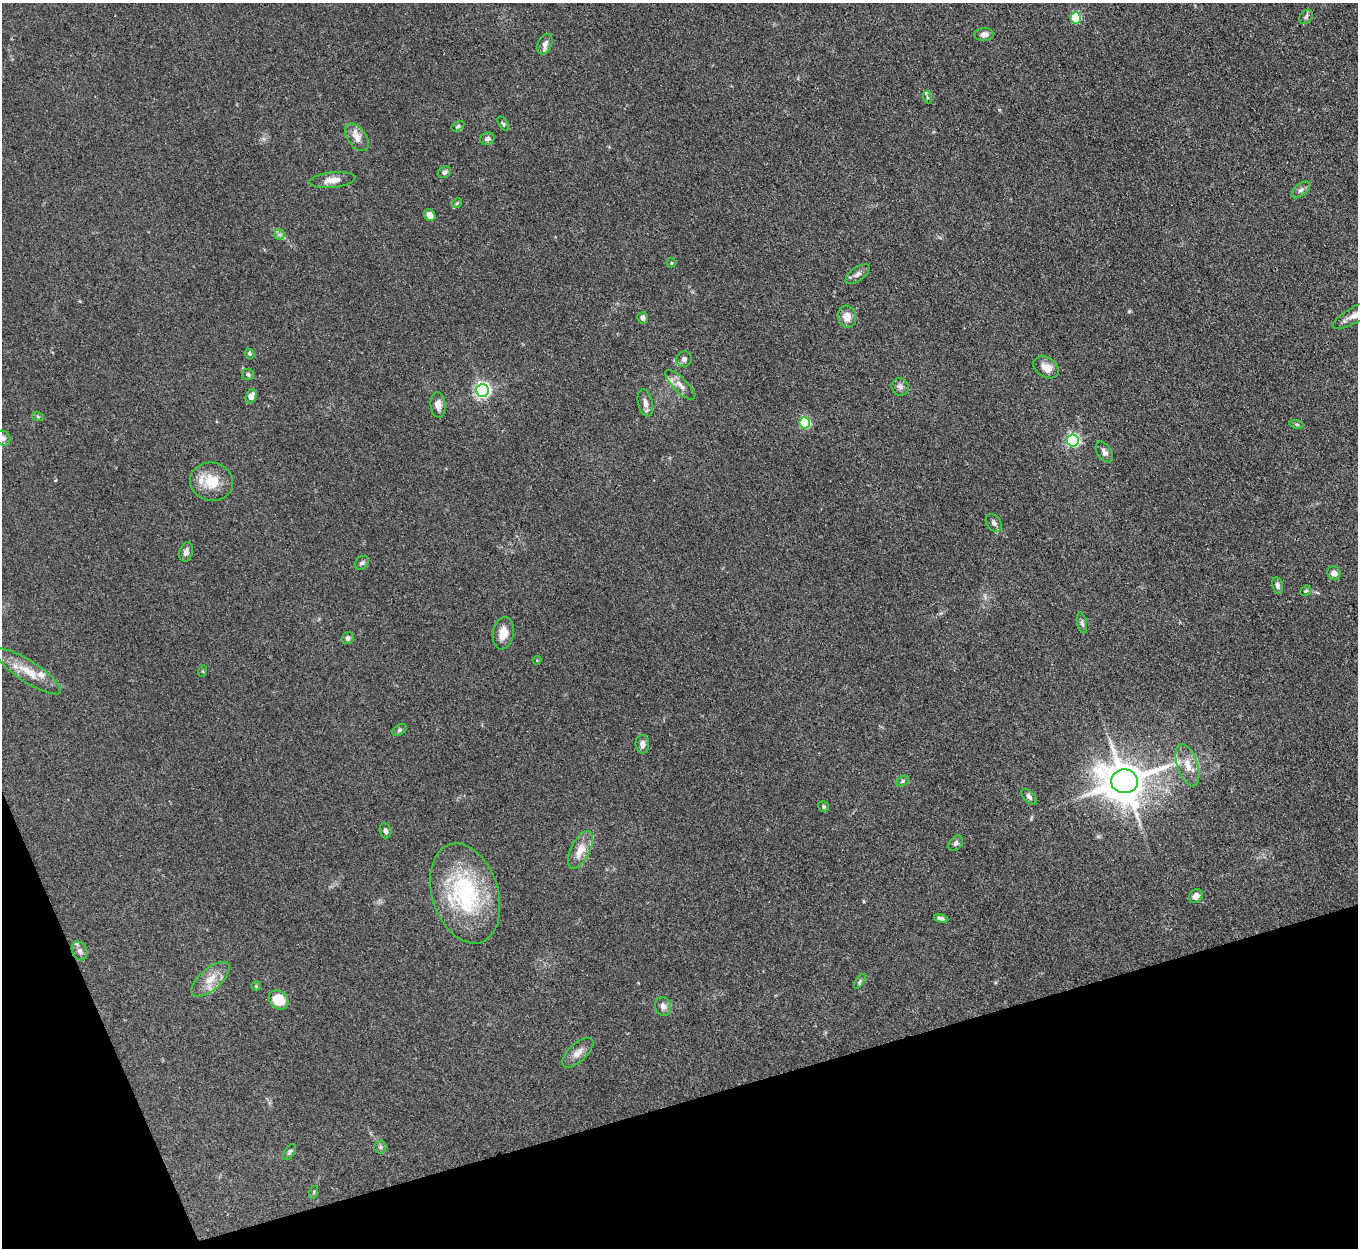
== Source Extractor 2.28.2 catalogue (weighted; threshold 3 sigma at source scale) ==
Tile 14 of 4 x 4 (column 2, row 4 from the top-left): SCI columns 1358-2713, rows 277-1522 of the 5427 x 5413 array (HDU 1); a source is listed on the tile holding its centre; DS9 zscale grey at full resolution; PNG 1360 x 1250 px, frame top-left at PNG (2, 3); each listed source drawn as its Kron ellipse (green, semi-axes under 4 px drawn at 4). Shown black and unused: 15% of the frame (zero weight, under 3 of 4 exposures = <1% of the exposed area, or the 3 px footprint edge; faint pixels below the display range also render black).
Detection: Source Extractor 2.28.2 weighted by HDU 2 'WHT'; one run over the whole footprint, this tile lists its part. Background 0.107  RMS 0.0065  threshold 0.0295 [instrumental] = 3 sigma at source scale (4.5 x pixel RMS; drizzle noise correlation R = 1.50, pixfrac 1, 0.05/0.05 arcsec/px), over >= 5 px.
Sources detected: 80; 8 inside a brighter listed object's ellipse — not listed separately; the other 72 listed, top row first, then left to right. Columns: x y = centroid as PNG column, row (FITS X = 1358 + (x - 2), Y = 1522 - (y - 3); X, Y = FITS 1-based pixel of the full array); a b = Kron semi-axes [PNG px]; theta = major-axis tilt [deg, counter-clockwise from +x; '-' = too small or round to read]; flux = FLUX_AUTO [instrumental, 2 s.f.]
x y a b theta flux
1306 17 8 6 48 1.6
1076 18 5 5 - 36
984 35 9 6 2 3.9
545 44 11 7 66 2.8
927 97 6 4 -72 0.86
503 124 8 4 -56 1.1
458 126 7 4 30 1.1
357 137 15 9 -54 5.4
487 139 7 6 - 2.4
444 172 7 5 32 1.8
332 180 23 7 6 6.4
1301 190 11 6 40 2.4
457 203 5 4 - 0.95
430 215 6 5 - 5.3
279 234 5 5 - 1.4
671 263 5 4 - 0.74
858 274 14 7 36 2.6
1355 315 25 7 29 6.3
847 317 11 9 -82 6.1
643 318 6 5 - 2.6
250 354 5 4 - 1.2
684 359 8 7 - 2.3
1046 367 14 10 -31 6.1
248 374 6 5 - 1.3
680 385 19 7 -45 4.6
900 387 9 8 - 2.6
482 391 6 6 - 180
251 396 7 5 65 4.3
645 403 14 7 -76 3.7
438 405 12 7 -85 4.3
38 417 6 4 -20 0.79
805 423 5 5 - 53
1297 424 7 3 -9 0.97
3 438 8 7 - 1.9
1073 440 6 6 - 110
1104 452 11 7 -56 2.5
212 482 22 19 -11 16
994 523 10 7 -53 2.3
186 552 10 6 72 2.7
362 563 8 6 44 1.4
1334 573 7 6 - 3.1
1277 585 8 5 -79 2.2
1306 591 6 4 43 0.89
1082 623 10 5 -78 1.7
503 633 16 10 80 8
348 638 6 5 - 2.3
537 660 4 4 - 0.56
28 671 39 10 -33 14
203 671 5 3 - 0.6
399 730 8 5 28 1.3
642 744 9 7 -89 3.1
1187 765 22 10 -72 9.1
903 781 7 4 28 1.1
1124 781 13 12 - 2100
1029 797 10 5 -45 1.9
824 807 6 5 - 1.1
386 831 8 5 -74 1.7
956 843 9 6 51 2
580 850 20 9 64 9.6
465 893 51 33 -72 74
1196 896 7 6 - 3.1
941 918 7 4 -11 1.9
79 951 10 7 -64 2.5
210 979 23 10 41 9.8
860 981 8 4 55 1.1
256 986 5 5 - 0.79
278 1000 11 8 -43 17
663 1006 9 8 - 3.5
578 1053 19 9 43 5.4
380 1147 6 6 - 1.4
290 1152 9 5 57 1.5
314 1192 6 3 72 0.82
Isophote crosses this tile's border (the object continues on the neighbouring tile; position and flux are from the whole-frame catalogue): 2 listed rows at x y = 1355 315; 3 438